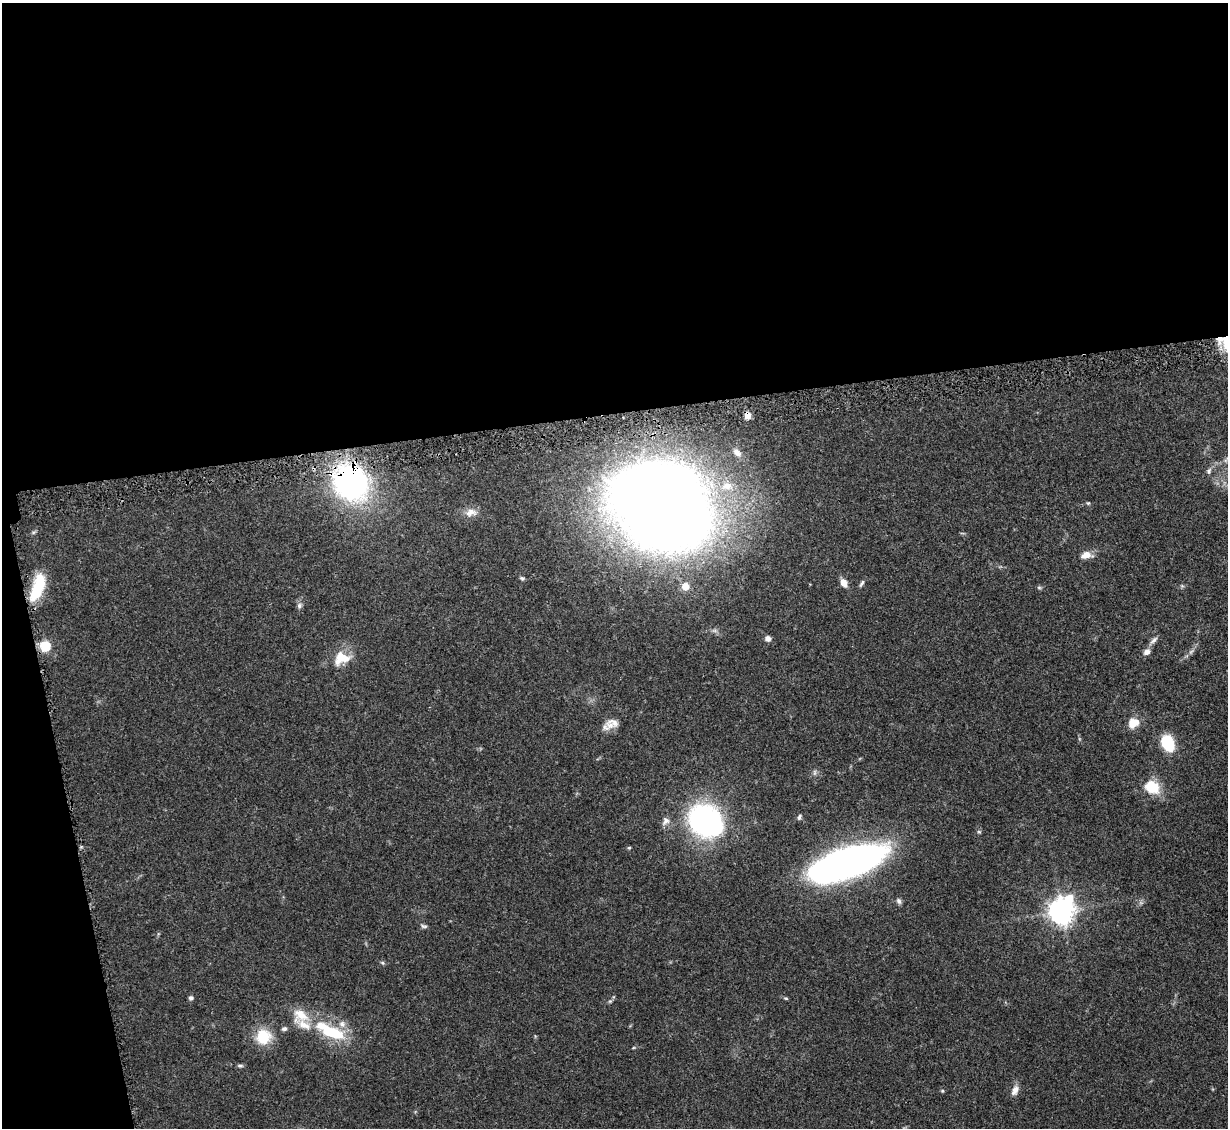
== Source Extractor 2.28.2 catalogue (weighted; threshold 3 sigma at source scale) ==
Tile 1 of 4 x 4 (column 1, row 1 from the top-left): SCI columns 54-1279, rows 3635-4760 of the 4995 x 5067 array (HDU 1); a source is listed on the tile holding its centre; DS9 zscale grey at full resolution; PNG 1230 x 1130 px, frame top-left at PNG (2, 3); no overlay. Shown black and unused: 40% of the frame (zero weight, under 3 of 5 exposures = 4% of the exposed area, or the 3 px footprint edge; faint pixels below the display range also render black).
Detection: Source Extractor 2.28.2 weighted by HDU 2 'WHT'; one run over the whole footprint, this tile lists its part. Background 0.0699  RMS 0.0033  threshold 0.0151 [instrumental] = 3 sigma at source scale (4.5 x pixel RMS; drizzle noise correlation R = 1.50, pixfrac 1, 0.05/0.05 arcsec/px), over >= 5 px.
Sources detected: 55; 2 too faint to see at this stretch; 1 inside a brighter object's white glare — not listed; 5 inside a brighter listed object's ellipse — not listed separately; the other 47 listed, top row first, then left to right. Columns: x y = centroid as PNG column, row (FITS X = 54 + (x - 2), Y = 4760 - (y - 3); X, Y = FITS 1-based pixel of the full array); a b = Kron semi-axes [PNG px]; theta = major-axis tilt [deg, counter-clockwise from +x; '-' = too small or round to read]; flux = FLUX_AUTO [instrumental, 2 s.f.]
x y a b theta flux
747 415 7 6 - 1.9
737 453 13 8 -40 1.8
1209 471 10 5 72 0.89
351 482 32 28 -51 97
727 486 16 12 7 5.6
1088 503 5 5 - 0.41
662 507 60 49 -39 990
471 512 19 11 8 3.1
33 532 7 4 27 0.59
1086 555 16 9 8 3
522 578 6 5 - 0.56
844 583 9 6 -58 3
862 583 11 4 62 0.8
685 586 7 7 - 3.9
1182 586 6 4 -43 0.48
1039 587 6 5 - 0.52
36 593 22 13 69 9.3
299 606 8 7 - 1
768 638 7 6 - 1.4
1153 640 14 6 44 1.4
45 646 11 10 - 7.3
1147 652 9 7 37 1.7
342 658 23 16 20 7.7
614 722 18 9 -12 2.5
1135 722 11 9 -60 2.9
1168 743 15 11 -65 14
1152 787 17 14 -33 9.1
799 817 7 4 69 0.69
665 821 12 9 57 1.9
706 821 29 23 -34 96
979 832 6 5 - 0.49
629 848 5 4 - 0.4
845 864 58 20 19 230
899 901 8 6 -66 1
1061 911 9 8 - 370
424 926 9 5 -12 0.79
382 963 7 4 -21 0.53
191 998 5 5 - 1
786 998 6 4 -19 0.42
610 1001 6 5 - 0.59
301 1015 25 16 -33 7.4
284 1029 7 5 13 0.85
332 1032 33 13 -19 16
263 1037 20 20 - 9.6
240 1066 8 4 4 0.66
1015 1090 14 8 65 2.3
942 1091 5 4 - 0.38
Overlapping masked pixels (flux is a lower limit): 2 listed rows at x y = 747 415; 351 482